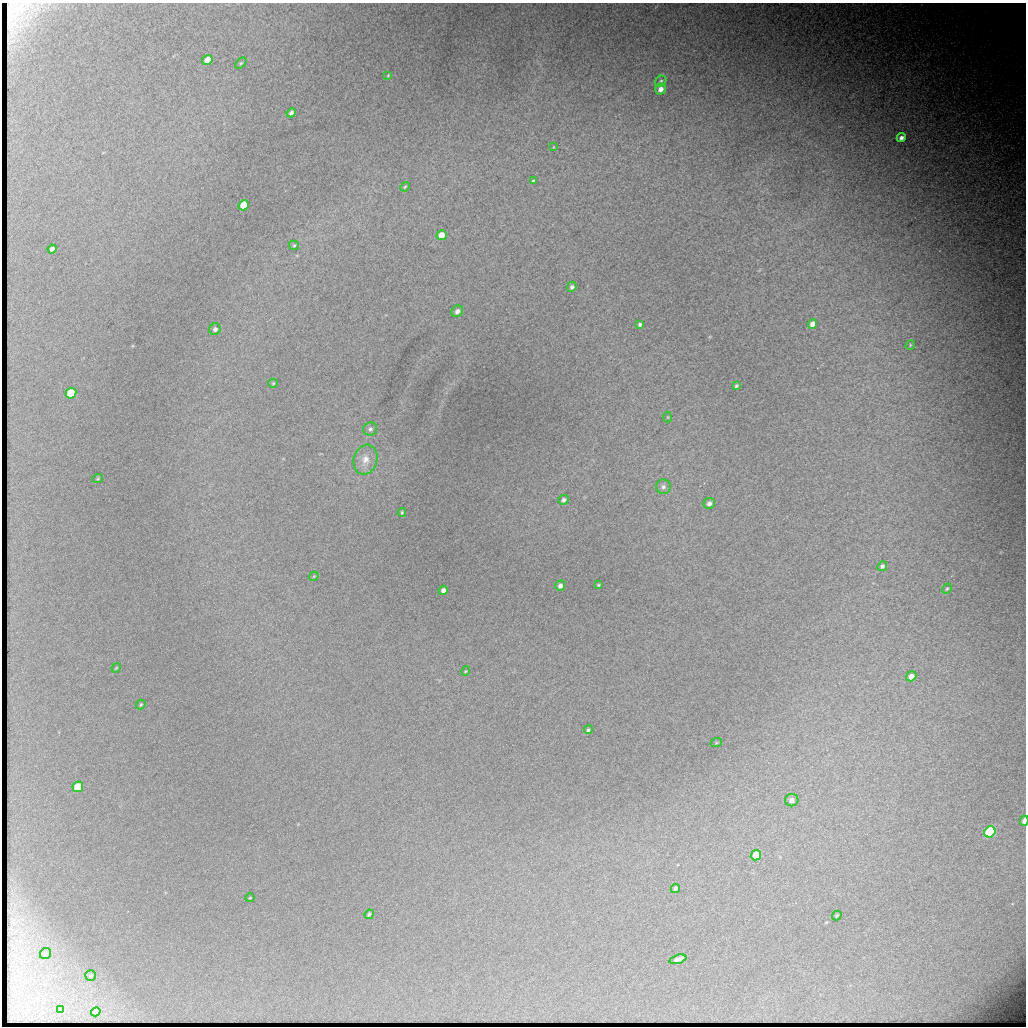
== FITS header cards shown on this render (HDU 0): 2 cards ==
NAXIS1  =                 1024 / length of data axis 1
NAXIS2  =                 1024 / length of data axis 2

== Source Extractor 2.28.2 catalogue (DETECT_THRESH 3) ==
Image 1024 x 1024 px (HDU 0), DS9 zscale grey, 1 PNG px = 1 image px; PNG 1028 x 1028 px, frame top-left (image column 1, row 1024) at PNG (2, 3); each listed source drawn as its Kron ellipse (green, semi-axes under 4 px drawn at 4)
Background 4010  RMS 21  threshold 63.6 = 3 sigma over >= 5 px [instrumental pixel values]
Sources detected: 58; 1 with non-positive FLUX_AUTO (blend fragments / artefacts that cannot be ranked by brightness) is neither listed nor drawn; the other 57 listed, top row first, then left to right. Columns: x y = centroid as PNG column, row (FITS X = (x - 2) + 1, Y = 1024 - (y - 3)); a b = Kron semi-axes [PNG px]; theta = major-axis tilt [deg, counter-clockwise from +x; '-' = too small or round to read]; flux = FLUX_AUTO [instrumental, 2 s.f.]
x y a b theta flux
207 60 5 4 - 17000
241 63 7 4 44 2000
388 75 3 2 - 1100
661 81 6 5 - 2900
660 89 6 5 - 8300
291 113 5 4 - 4100
901 138 5 4 - 6300
553 147 3 2 - 750
533 181 4 3 - 2100
405 187 5 4 - 1600
244 205 5 5 - 47000
442 235 5 5 - 24000
294 245 5 4 - 1900
52 249 4 4 - 5100
572 287 5 4 - 3900
457 311 6 5 - 6300
640 324 4 3 - 3000
812 324 5 4 - 9600
215 329 6 5 - 4000
910 345 5 4 - 1600
273 383 5 4 - 1600
736 386 4 3 - 2400
71 393 5 5 - 75000
668 417 5 3 - 1200
370 429 7 6 - 3600
365 460 15 11 73 16000
98 478 5 3 - 1400
663 487 7 7 - 4700
564 500 5 4 - 4200
709 503 6 5 - 5800
402 512 4 3 - 1700
882 566 5 4 - 3600
314 576 5 3 - 1200
598 585 3 3 - 1500
560 586 5 4 - 5500
947 589 5 4 - 1800
443 590 5 4 - 7400
116 668 5 4 - 1300
466 671 4 4 - 1500
911 676 5 4 - 11000
141 704 5 4 - 1600
588 730 4 4 - 2500
716 743 6 4 19 1600
78 787 5 5 - 50000
792 800 7 6 - 6400
1024 821 5 3 - 12000
990 832 6 5 - 170000
756 855 5 5 - 37000
675 888 5 4 - 3400
250 898 4 3 - 1000
369 914 5 4 - 2500
837 915 5 4 - 2000
45 953 6 5 - 3600
678 959 9 4 15 8000
91 975 5 5 - 2000
61 1010 4 3 - 2400
96 1012 5 4 - 6400
At the frame edge (FLAGS 8, measured only in part): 1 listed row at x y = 1024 821
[1 non-positive-flux detection neither listed nor drawn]